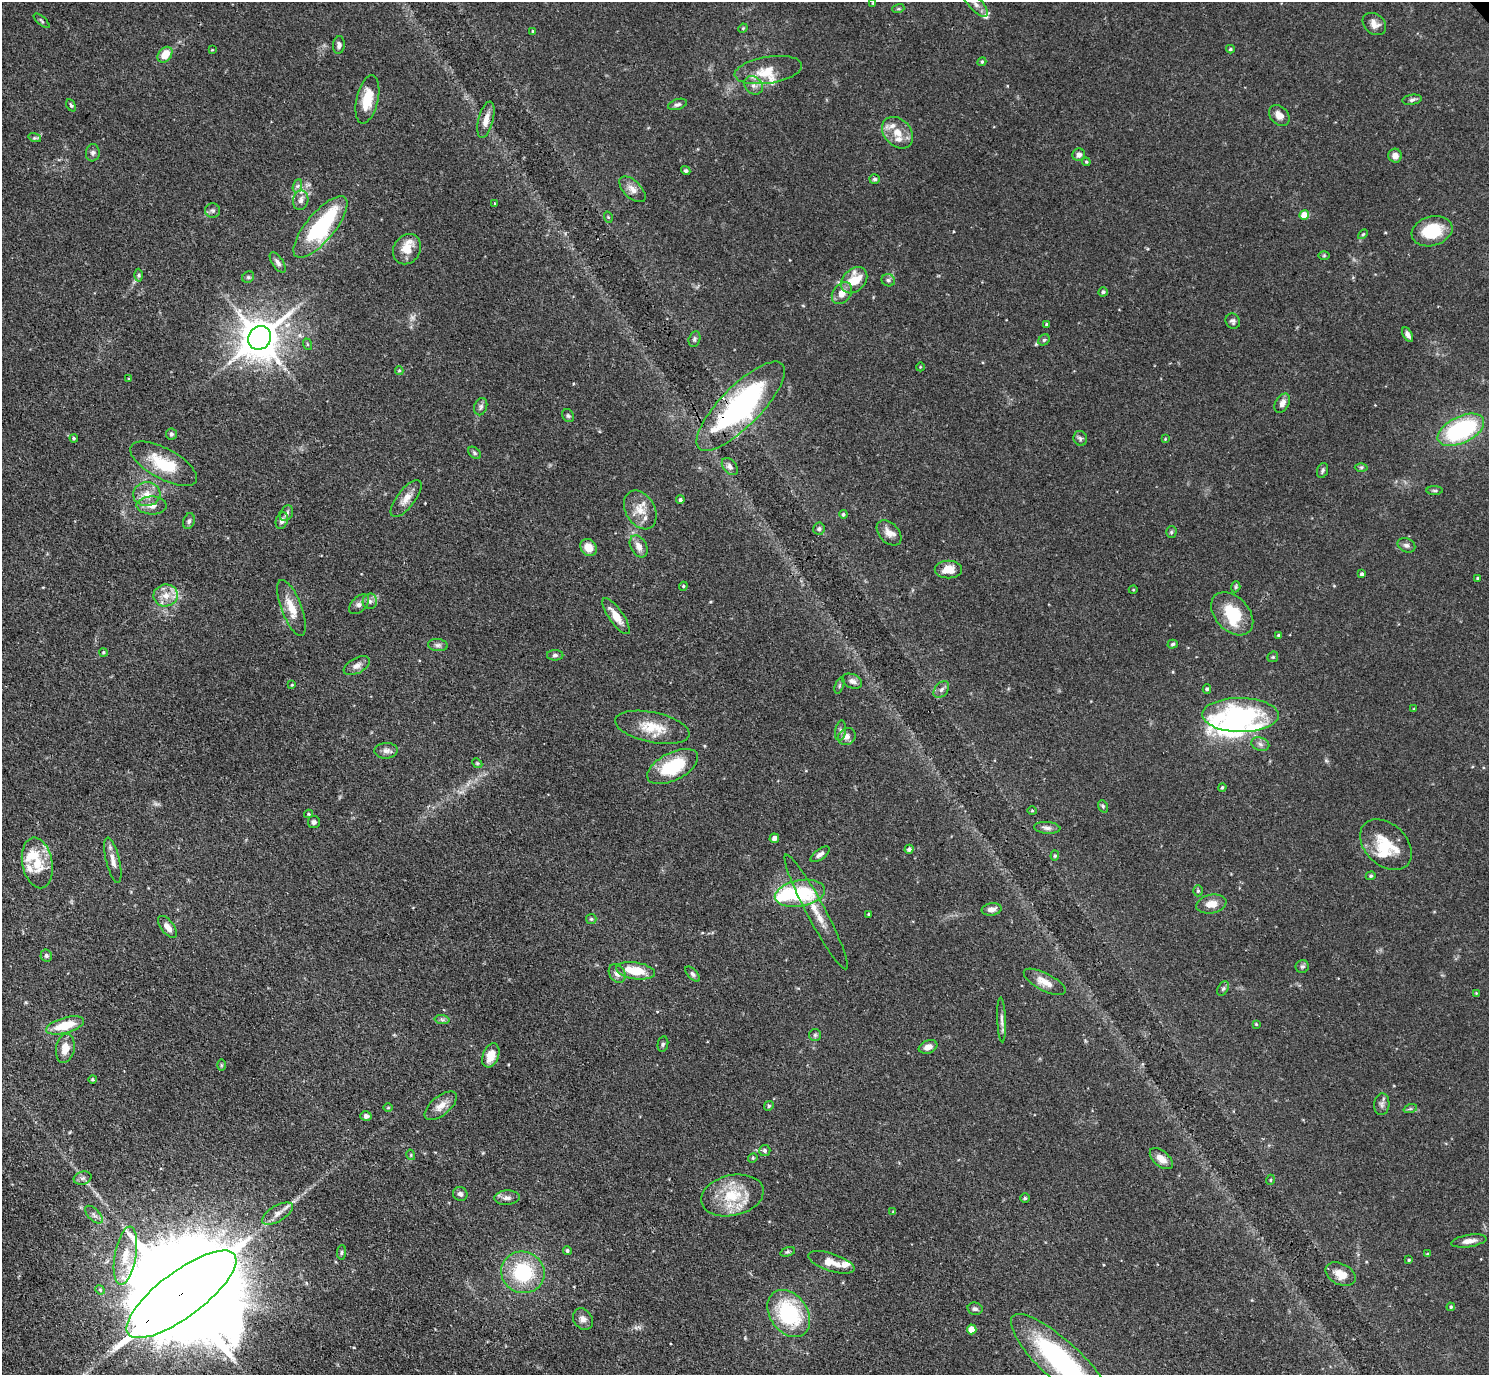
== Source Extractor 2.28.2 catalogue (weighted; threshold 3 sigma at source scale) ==
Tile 7 of 4 x 4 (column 3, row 2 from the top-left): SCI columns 2985-4471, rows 3055-4427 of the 5969 x 5965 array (HDU 1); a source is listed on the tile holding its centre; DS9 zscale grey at full resolution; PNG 1491 x 1377 px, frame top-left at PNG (2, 2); each listed source drawn as its Kron ellipse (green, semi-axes under 4 px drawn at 4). Shown black and unused: <1% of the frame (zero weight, under 3 of 4 exposures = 1% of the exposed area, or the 3 px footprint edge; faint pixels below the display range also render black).
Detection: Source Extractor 2.28.2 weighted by HDU 2 'WHT'; one run over the whole footprint, this tile lists its part. Background 0.0699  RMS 0.0041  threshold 0.0184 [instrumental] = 3 sigma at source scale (4.5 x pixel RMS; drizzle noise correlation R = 1.50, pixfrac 1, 0.05/0.05 arcsec/px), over >= 5 px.
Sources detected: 217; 1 too faint to see at this stretch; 4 inside a brighter object's white glare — neither listed nor drawn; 14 inside a brighter listed object's ellipse — not listed separately; the other 198 listed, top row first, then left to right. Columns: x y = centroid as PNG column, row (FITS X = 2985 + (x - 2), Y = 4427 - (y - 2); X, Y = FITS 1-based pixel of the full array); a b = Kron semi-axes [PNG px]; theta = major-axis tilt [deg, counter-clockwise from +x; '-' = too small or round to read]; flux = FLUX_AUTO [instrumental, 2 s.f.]
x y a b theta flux
873 3 3 3 - 0.33
976 4 16 6 -46 2.2
898 9 6 4 18 0.56
42 21 10 3 -41 0.63
1374 24 13 9 -41 2.8
743 28 5 4 - 0.44
533 31 4 3 - 0.45
339 45 9 6 85 1.3
1230 49 4 3 - 0.65
212 50 3 3 - 0.33
165 55 9 6 50 6.6
982 62 4 4 - 0.46
768 70 34 13 9 8.2
753 85 10 8 -43 2.5
367 99 24 11 77 10
1412 100 10 5 9 1.1
677 104 9 5 17 1.2
71 105 6 3 -65 0.62
1279 115 12 8 -45 3.2
486 120 19 7 75 3.5
898 133 18 13 -47 5.9
35 138 6 4 -17 0.68
93 153 8 7 - 1.2
1079 155 6 6 - 2
1395 156 7 6 - 2.4
1086 162 4 4 - 0.53
686 171 5 4 - 0.83
875 179 5 5 - 0.88
297 186 7 4 70 0.85
632 189 16 8 -44 3.1
301 200 10 7 79 2
495 203 3 2 - 0.38
213 210 7 7 - 1.2
1304 215 5 4 - 9.8
608 217 6 3 -73 0.45
320 227 38 14 50 41
1432 231 21 14 16 16
1363 234 6 3 45 0.48
407 249 16 13 58 6.5
1324 256 6 3 1 0.41
278 262 12 5 -56 1.6
139 275 6 4 89 0.66
248 277 6 5 - 0.79
854 280 15 11 45 10
888 280 7 6 - 1.1
1103 292 5 4 - 0.96
842 293 12 9 52 4.3
1233 321 8 7 - 1.1
1046 324 4 3 - 0.38
1408 335 8 4 -60 1.5
260 338 12 11 - 1100
694 339 8 5 75 0.95
1044 340 6 5 - 0.71
307 344 6 3 -71 0.46
920 367 4 3 - 0.35
399 370 4 4 - 0.48
129 379 3 2 - 0.3
1282 403 10 6 60 2.3
741 406 59 20 45 88
481 407 9 6 73 1.2
568 416 7 5 -55 0.76
1461 430 25 13 26 48
171 434 5 5 - 0.87
74 438 4 3 - 0.55
1080 438 7 6 - 1
1165 439 4 3 - 0.36
474 453 7 5 -41 0.8
164 464 37 15 -28 16
730 467 10 6 -50 1.6
1361 467 6 4 1 0.64
1323 470 8 5 71 0.86
1435 491 8 4 -1 0.71
147 494 14 12 3 4.9
406 499 22 9 52 4.2
680 500 4 4 - 0.92
152 505 15 9 -1 3.6
640 510 21 14 -59 6.7
286 513 8 6 59 1.3
843 514 4 4 - 0.67
189 521 8 5 71 1.1
282 521 8 6 70 1.6
819 529 6 5 - 0.91
1171 532 5 5 - 0.59
889 533 15 9 -46 3.4
1406 545 9 7 -25 1.4
639 546 12 8 -61 3
588 547 9 7 -56 5
948 570 13 9 0 5.4
1362 574 3 3 - 0.79
1478 578 4 4 - 0.63
683 586 4 4 - 0.42
1236 587 5 4 - 0.58
1133 590 4 3 - 0.36
166 595 12 11 - 4.5
370 601 8 7 - 1.5
359 604 12 7 44 2
291 608 30 10 -69 7.4
1232 614 25 17 -46 16
616 616 21 7 -55 5.4
1279 635 4 3 - 0.68
1173 644 5 4 - 0.63
438 645 10 6 -7 1.3
104 652 4 4 - 0.55
555 655 8 5 1 0.99
1273 657 6 5 - 0.57
357 666 14 7 27 2.3
852 681 10 7 -23 1.8
292 685 3 3 - 0.37
839 685 8 2 69 0.5
941 689 9 6 50 1.4
1207 689 4 4 - 0.73
1414 709 3 3 - 0.37
1240 715 38 17 -1 43
652 727 38 15 -12 11
841 731 10 5 81 1.3
847 737 9 8 - 2.3
1260 744 9 6 -17 1.5
386 751 11 8 2 1.9
477 763 5 4 - 0.51
673 767 28 14 27 21
1222 787 4 3 - 0.54
1103 806 6 4 -70 0.64
1032 810 5 3 - 0.43
309 814 4 4 - 0.48
314 822 6 6 - 1.3
1047 828 13 6 -4 1.6
774 838 5 4 - 1.7
1386 845 30 20 -44 14
909 849 4 4 - 1.1
820 854 11 5 37 1.7
1055 856 5 4 - 0.59
113 860 23 7 -76 3.4
37 863 25 15 -79 11
1371 876 5 4 - 0.55
1198 891 5 4 - 0.7
800 893 25 13 11 25
1211 904 15 9 12 4.6
992 909 10 6 9 2.1
816 912 65 9 -62 9.9
869 914 3 3 - 0.6
591 919 5 5 - 0.61
167 927 13 6 -52 3.1
46 955 6 6 - 0.98
1302 966 6 6 - 1
636 971 19 8 -9 11
617 973 10 7 -58 2.3
693 974 9 5 -47 1
1045 982 23 9 -27 5
1223 988 8 5 62 0.83
1476 993 4 3 - 0.35
442 1020 7 4 -2 1
1002 1020 22 4 -88 1.9
1256 1024 3 3 - 0.46
65 1025 19 8 16 10
815 1035 6 6 - 0.82
663 1044 8 5 79 0.89
928 1047 10 6 20 2.6
65 1048 15 9 80 5.3
491 1055 13 8 69 5.6
221 1065 5 3 - 0.43
92 1079 4 4 - 0.56
1382 1104 11 7 85 1.5
441 1106 19 9 40 3.9
769 1106 5 4 - 0.55
388 1108 5 3 - 0.38
1410 1109 7 4 18 0.7
366 1116 5 5 - 1.5
765 1150 5 5 - 0.93
411 1155 5 3 - 0.48
753 1158 5 4 - 0.54
1161 1159 13 7 -40 3.8
83 1178 9 6 15 1.3
1270 1180 5 3 - 0.38
460 1194 7 6 - 1.3
732 1195 32 20 13 17
507 1198 13 7 5 2.1
1025 1198 5 5 - 0.63
893 1212 4 4 - 0.39
278 1213 17 8 31 3.3
94 1215 11 5 -45 1.5
1469 1241 18 6 9 2.8
567 1251 4 4 - 0.79
342 1252 7 4 84 0.7
788 1252 7 4 17 0.72
1428 1254 4 3 - 0.53
125 1256 29 10 80 8.8
1409 1260 4 4 - 0.49
831 1262 24 8 -18 5.6
523 1272 22 20 -22 27
1341 1274 16 10 -27 5.4
100 1290 5 4 - 0.59
181 1294 66 22 37 23000
1451 1307 4 4 - 0.6
975 1309 7 6 - 1.2
789 1313 26 18 -55 35
583 1319 11 9 -54 2.4
972 1329 5 5 - 6.9
1060 1361 65 20 -43 78
Overlapping masked pixels (flux is a lower limit): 2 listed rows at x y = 741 406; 181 1294
Isophote crosses this tile's border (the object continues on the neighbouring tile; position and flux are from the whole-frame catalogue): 3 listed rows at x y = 976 4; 181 1294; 1060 1361